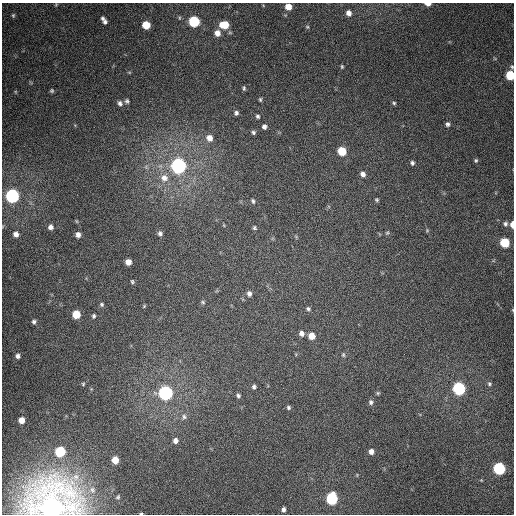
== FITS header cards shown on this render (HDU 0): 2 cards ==
NAXIS1  =                  512
NAXIS2  =                  512

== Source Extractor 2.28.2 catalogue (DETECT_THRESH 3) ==
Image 512 x 512 px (HDU 0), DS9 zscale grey, 1 PNG px = 1 image px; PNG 516 x 516 px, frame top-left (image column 1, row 512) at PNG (2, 3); no overlay
Background 361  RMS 8.5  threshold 25.5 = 3 sigma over >= 5 px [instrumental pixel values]
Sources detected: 83; all 83 listed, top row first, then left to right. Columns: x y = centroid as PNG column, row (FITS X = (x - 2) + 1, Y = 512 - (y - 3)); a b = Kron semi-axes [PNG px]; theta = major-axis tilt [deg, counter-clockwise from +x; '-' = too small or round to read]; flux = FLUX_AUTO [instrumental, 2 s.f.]
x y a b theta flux
428 4 6 3 -1 3800
56 5 5 4 - 620
288 7 6 5 - 6000
349 13 6 5 - 3100
13 15 6 4 70 780
104 20 11 6 -60 2700
194 21 6 6 - 49000
146 25 6 6 - 13000
224 25 7 6 - 14000
307 27 5 4 - 680
217 33 7 6 - 4000
342 66 5 4 - 740
510 75 7 5 85 27000
244 88 7 4 89 990
52 91 5 5 - 840
260 99 6 4 -76 910
127 101 5 5 - 1100
120 103 6 5 - 1700
394 103 5 5 - 820
236 113 5 5 - 1500
258 116 6 5 - 1100
447 124 5 5 - 1300
264 126 6 5 - 2000
253 132 6 5 - 1200
209 138 8 7 - 4300
342 151 6 6 - 18000
476 160 5 5 - 830
412 163 5 4 - 1300
178 166 7 7 - 210000
146 167 7 5 -46 1500
363 174 7 6 - 2500
164 178 11 10 - 6500
12 196 7 6 - 140000
377 200 5 5 - 870
253 201 6 4 -68 900
76 221 6 3 -70 540
505 224 7 6 - 1400
512 224 6 3 90 4200
50 227 6 6 - 2200
254 228 5 4 - 880
427 230 5 5 - 610
160 233 6 5 - 1500
387 233 7 4 53 810
16 234 6 5 - 2700
78 235 6 5 - 2700
504 243 6 6 - 25000
128 262 5 5 - 4200
132 281 5 3 - 820
249 293 6 5 - 2000
203 302 6 4 -24 860
102 304 6 5 - 1100
144 306 5 3 - 560
308 309 6 5 - 1100
513 310 5 3 - 490
76 314 6 6 - 13000
94 316 6 5 - 1100
34 322 6 5 - 1300
302 333 6 6 - 2400
311 336 6 6 - 6400
343 355 6 4 -70 800
18 356 6 6 - 2000
83 384 5 4 - 690
489 384 6 5 - 980
254 387 5 4 - 1200
459 388 7 6 - 99000
165 393 7 7 - 150000
378 393 5 5 - 750
238 395 6 5 - 1100
371 402 7 6 - 1500
288 407 5 5 - 980
184 417 8 7 - 2000
21 420 6 5 - 5100
175 441 6 5 - 2600
60 451 6 6 - 35000
371 452 6 5 - 2600
115 460 6 5 - 7900
499 469 7 6 - 72000
92 490 8 6 -60 1700
118 497 5 4 - 650
332 498 7 6 - 68000
52 507 14 11 48 880000
284 509 5 4 - 1600
141 514 4 2 - 530
At the frame edge (FLAGS 8, measured only in part): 7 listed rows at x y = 428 4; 288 7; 510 75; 512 224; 513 310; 52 507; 141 514